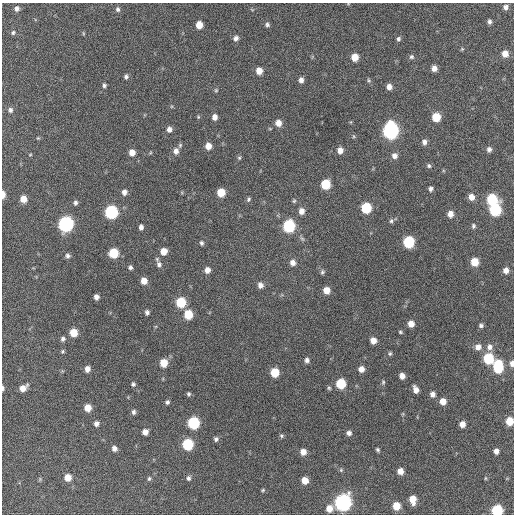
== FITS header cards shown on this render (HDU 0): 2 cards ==
NAXIS1  =                  512 / Axis length
NAXIS2  =                  512 / Axis length

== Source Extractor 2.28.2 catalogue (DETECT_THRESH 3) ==
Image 512 x 512 px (HDU 0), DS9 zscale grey, 1 PNG px = 1 image px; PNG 516 x 516 px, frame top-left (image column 1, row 512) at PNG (2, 3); no overlay
Background 197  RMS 14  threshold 42.2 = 3 sigma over >= 5 px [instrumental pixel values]
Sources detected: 140; all 140 listed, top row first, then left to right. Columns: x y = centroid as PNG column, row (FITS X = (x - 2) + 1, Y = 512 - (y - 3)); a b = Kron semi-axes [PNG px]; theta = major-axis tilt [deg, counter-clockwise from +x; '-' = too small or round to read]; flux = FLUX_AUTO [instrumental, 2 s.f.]
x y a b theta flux
505 7 5 5 - 3300
17 8 6 5 - 3400
118 9 6 5 - 2500
489 22 5 4 - 2400
267 24 6 6 - 2400
199 25 6 5 - 11000
13 33 6 5 - 1600
83 33 6 3 -72 960
236 38 7 6 - 3600
398 39 6 5 - 2100
462 49 5 3 - 1000
505 54 7 6 - 8200
355 57 6 5 - 13000
411 57 6 6 - 2100
434 68 5 5 - 5800
259 71 6 6 - 9300
126 77 6 5 - 2300
301 80 6 5 - 4200
369 80 6 4 -70 1500
104 85 5 4 - 1900
389 87 6 5 - 5100
216 90 6 5 - 1200
10 110 7 6 - 2600
198 117 5 4 - 1100
214 117 6 5 - 5200
436 117 6 6 - 23000
278 123 6 6 - 8000
169 129 7 6 - 4100
390 130 8 7 - 290000
353 136 6 4 -71 1100
38 138 5 4 - 950
424 142 6 5 - 3700
208 146 6 6 - 8700
489 149 6 5 - 3300
340 150 6 5 - 6300
176 151 8 7 - 5600
132 153 6 6 - 7400
30 155 5 3 - 750
394 156 7 6 - 4800
239 158 5 4 - 1400
429 166 6 5 - 1900
325 184 7 6 - 31000
431 189 5 4 - 2700
124 192 7 6 - 4300
221 193 6 6 - 19000
3 195 7 3 89 6800
471 197 7 6 - 7700
23 199 6 5 - 10000
249 199 7 5 56 1800
492 199 7 7 - 59000
294 201 6 4 67 1400
75 203 6 5 - 2300
366 208 7 6 - 48000
495 210 7 7 - 79000
302 211 7 6 - 5700
111 212 7 7 - 130000
450 214 6 6 - 7000
391 221 5 5 - 1700
66 224 8 7 - 210000
289 226 7 7 - 96000
473 226 7 5 -78 2000
141 227 5 4 - 3900
409 242 7 6 - 70000
201 243 6 5 - 2100
164 251 6 6 - 11000
113 253 6 6 - 35000
68 256 6 6 - 2500
293 262 6 6 - 5300
474 262 6 6 - 18000
159 264 9 7 -69 3800
130 267 5 5 - 2200
207 270 6 6 - 6300
506 270 5 5 - 6000
322 272 6 5 - 1800
144 281 6 6 - 8800
260 285 7 6 - 4700
326 290 6 6 - 9300
96 297 5 4 - 4000
181 302 7 6 - 39000
147 312 5 5 - 2700
188 314 7 6 - 27000
411 324 5 5 - 8300
481 325 5 5 - 2200
400 332 5 4 - 1200
73 333 6 6 - 17000
63 339 6 5 - 2500
373 340 5 5 - 8200
478 347 7 6 - 6400
489 347 7 7 - 4600
63 351 5 5 - 1300
390 353 5 4 - 1500
488 358 7 6 - 51000
307 360 6 5 - 3300
164 363 6 6 - 18000
512 363 6 4 -86 4500
498 367 10 6 88 57000
87 369 6 5 - 5600
361 369 6 6 - 6500
275 372 6 6 - 26000
402 376 5 5 - 6400
383 382 7 5 89 1600
133 384 5 5 - 1900
341 384 6 6 - 39000
3 388 5 3 - 1800
23 388 7 5 39 8300
329 388 5 5 - 1400
416 389 7 5 -68 6200
189 394 5 4 - 1700
432 394 6 5 - 4400
443 401 6 5 - 10000
167 402 5 5 - 2200
88 408 6 6 - 11000
133 412 6 5 - 2500
509 421 6 5 - 18000
193 423 7 7 - 80000
96 424 6 5 - 4000
462 424 5 5 - 7200
145 432 5 5 - 5900
349 433 6 5 - 3500
281 436 5 5 - 1600
216 439 6 5 - 2300
188 444 7 6 - 59000
114 448 5 5 - 4400
378 450 5 4 - 1600
496 451 5 5 - 4700
303 452 6 5 - 7400
341 470 5 5 - 1300
400 471 5 5 - 7800
68 477 6 6 - 10000
189 478 6 5 - 2400
485 478 5 3 - 1000
40 479 5 5 - 1100
149 479 6 5 - 1600
305 480 6 5 - 11000
263 490 5 4 - 1200
412 499 8 5 -82 12000
343 502 8 7 - 330000
396 506 6 6 - 17000
329 508 7 6 - 10000
497 510 6 6 - 72000
At the frame edge (FLAGS 8, measured only in part): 5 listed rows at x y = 3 195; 512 363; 3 388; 509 421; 497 510